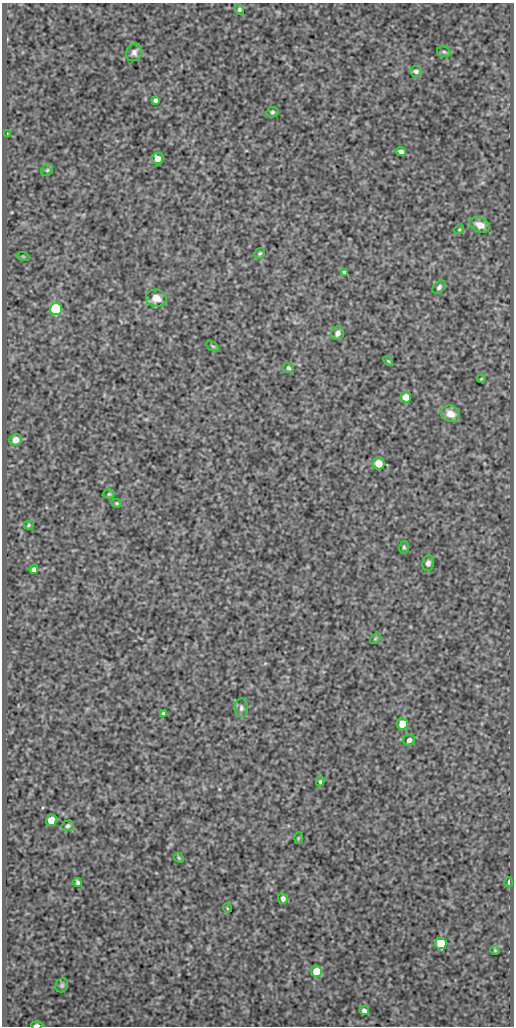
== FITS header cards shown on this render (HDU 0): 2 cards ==
NAXIS1  =                  512
NAXIS2  =                 1024

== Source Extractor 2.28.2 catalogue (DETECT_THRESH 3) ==
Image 512 x 1024 px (HDU 0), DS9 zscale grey, 1 PNG px = 1 image px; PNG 516 x 1028 px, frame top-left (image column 1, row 1024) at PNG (2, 3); each listed source drawn as its Kron ellipse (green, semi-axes under 4 px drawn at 4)
Background 421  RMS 0.89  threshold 2.67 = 3 sigma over >= 5 px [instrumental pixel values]
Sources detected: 53; all 53 listed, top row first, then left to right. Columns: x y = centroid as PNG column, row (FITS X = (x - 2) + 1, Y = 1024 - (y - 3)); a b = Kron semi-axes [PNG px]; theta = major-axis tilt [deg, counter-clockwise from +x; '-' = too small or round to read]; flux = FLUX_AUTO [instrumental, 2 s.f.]
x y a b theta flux
239 9 5 5 - 120
134 52 9 7 57 290
444 52 7 5 -15 110
416 71 6 5 - 190
155 100 4 4 - 150
272 112 6 5 - 100
8 134 4 2 - 38
401 152 5 4 - 220
158 158 6 5 - 460
47 170 6 5 - 100
480 225 10 7 -23 570
459 229 5 4 - 73
260 253 5 5 - 90
23 256 6 4 -19 59
345 272 4 3 - 110
439 287 7 5 47 160
156 298 10 8 -13 630
56 309 6 6 - 7400
337 333 7 6 - 250
213 346 7 4 -32 80
388 361 6 3 -44 64
288 368 5 5 - 130
481 379 4 3 - 56
406 397 5 5 - 770
450 414 10 8 -24 650
16 440 6 5 - 510
379 464 6 5 - 950
109 494 5 4 - 81
117 503 5 4 - 74
29 525 5 4 - 86
404 547 6 5 - 100
428 563 8 6 79 220
34 569 4 4 - 210
375 638 6 4 45 70
241 708 9 6 -88 180
163 713 4 3 - 90
402 724 5 5 - 1600
409 740 6 5 - 200
320 782 5 3 - 86
51 820 5 5 - 1600
68 826 6 5 - 130
298 838 6 4 87 60
179 858 5 4 - 60
77 882 4 3 - 120
509 882 5 2 - 100
283 899 5 5 - 260
227 908 5 3 - 47
441 943 6 5 - 2200
495 950 4 4 - 63
316 971 5 5 - 1600
62 985 7 6 - 120
364 1011 5 4 - 260
37 1025 5 2 - 260
At the frame edge (FLAGS 8, measured only in part): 1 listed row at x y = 37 1025